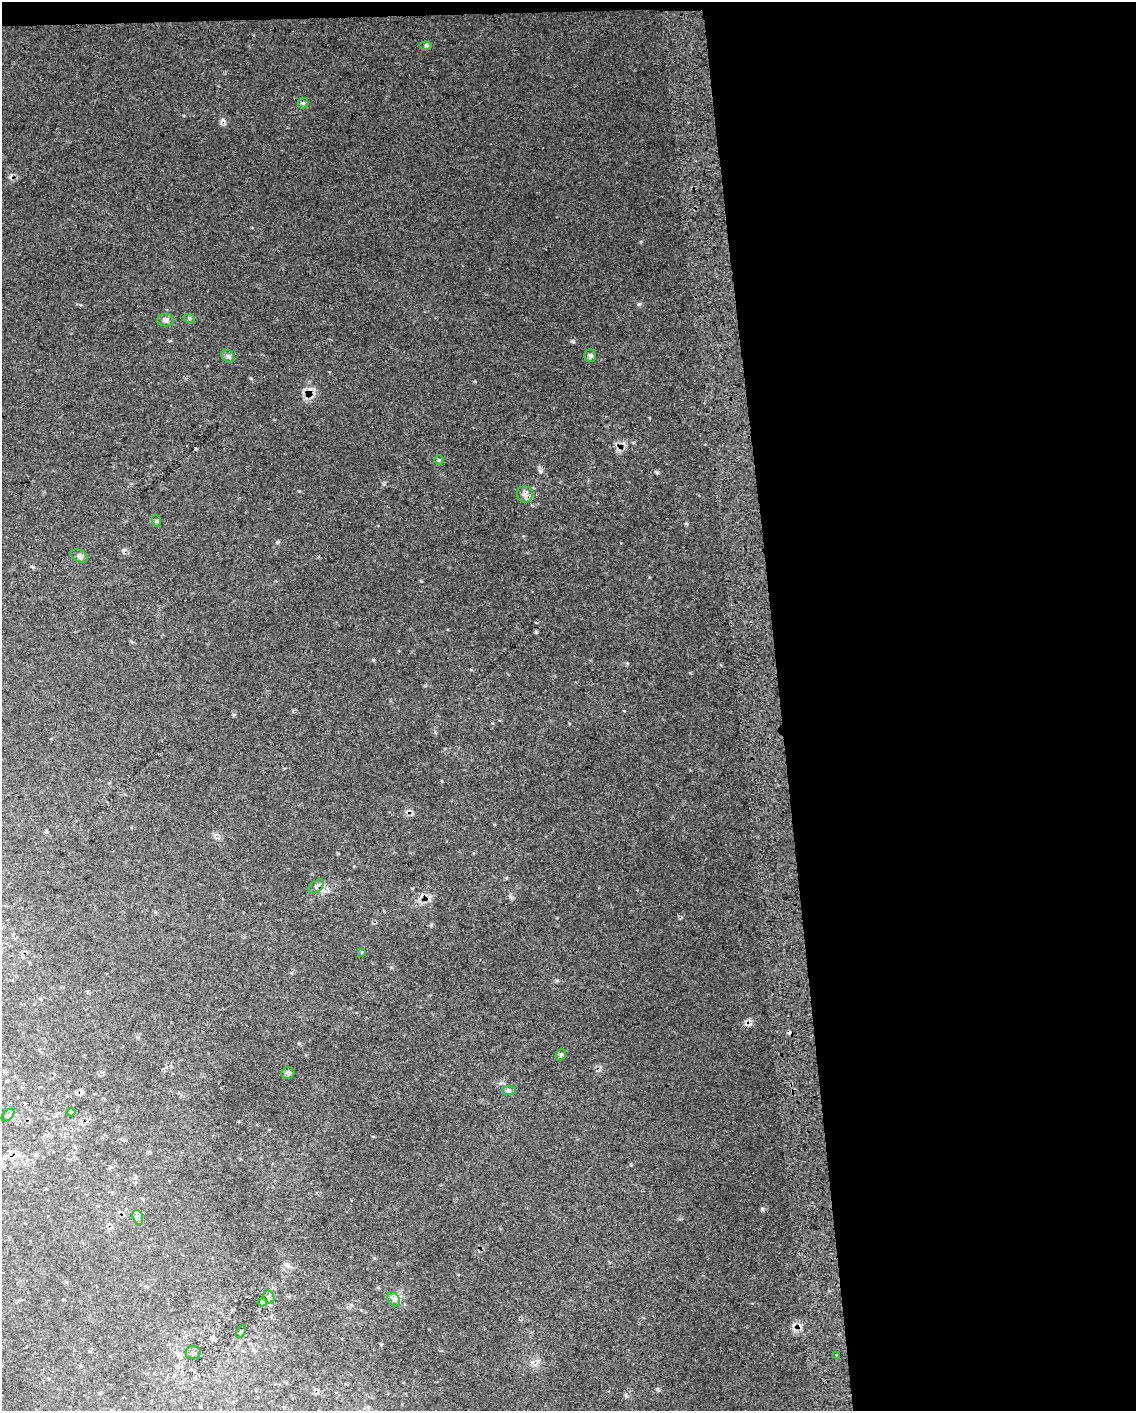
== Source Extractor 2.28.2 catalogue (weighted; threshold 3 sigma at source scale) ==
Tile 4 of 4 x 3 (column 4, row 1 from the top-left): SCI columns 3445-4578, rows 2826-4234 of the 4618 x 4284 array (HDU 1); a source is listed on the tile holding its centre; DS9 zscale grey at full resolution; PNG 1138 x 1413 px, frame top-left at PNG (2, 2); each listed source drawn as its Kron ellipse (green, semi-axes under 4 px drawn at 4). Shown black and unused: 32% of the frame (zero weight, under 2 of 3 exposures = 3% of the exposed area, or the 3 px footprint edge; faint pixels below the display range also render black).
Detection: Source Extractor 2.28.2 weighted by HDU 2 'WHT'; one run over the whole footprint, this tile lists its part. Background 0.0275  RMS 0.013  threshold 0.0593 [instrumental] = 3 sigma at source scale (4.5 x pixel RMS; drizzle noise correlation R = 1.50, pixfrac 1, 0.0396/0.0396 arcsec/px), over >= 5 px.
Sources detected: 28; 4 cosmic-ray / hot-pixel residue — neither listed nor drawn; the other 24 listed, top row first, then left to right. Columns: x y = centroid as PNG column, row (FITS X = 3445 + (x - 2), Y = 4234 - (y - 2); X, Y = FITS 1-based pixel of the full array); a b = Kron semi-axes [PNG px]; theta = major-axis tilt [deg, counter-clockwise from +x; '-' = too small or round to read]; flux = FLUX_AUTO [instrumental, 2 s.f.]
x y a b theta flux
426 46 6 4 0 1.9
303 103 5 5 - 2
189 318 6 4 -19 1.7
166 320 8 6 1 3.6
228 356 7 5 -42 3
590 356 6 6 - 2.6
439 460 5 4 - 1.7
525 494 8 8 - 5.5
157 521 6 4 -71 1.7
79 556 9 5 -27 3.1
316 886 9 5 41 3.3
362 952 4 4 - 1.5
561 1055 6 5 - 2.2
288 1073 6 6 - 3.5
509 1090 7 4 0 2.5
71 1112 4 4 - 1.8
8 1115 7 4 44 3
138 1217 8 5 -71 3.1
269 1297 7 5 -72 3
394 1299 8 5 -61 3.6
262 1302 4 4 - 1.7
241 1332 7 3 59 1.4
193 1353 7 6 - 3.6
836 1355 3 3 - 11
Unlisted compact peaks at least as high as the median listed source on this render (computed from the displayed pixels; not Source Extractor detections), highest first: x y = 639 304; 573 341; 762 1209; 278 542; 657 472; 373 660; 540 471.